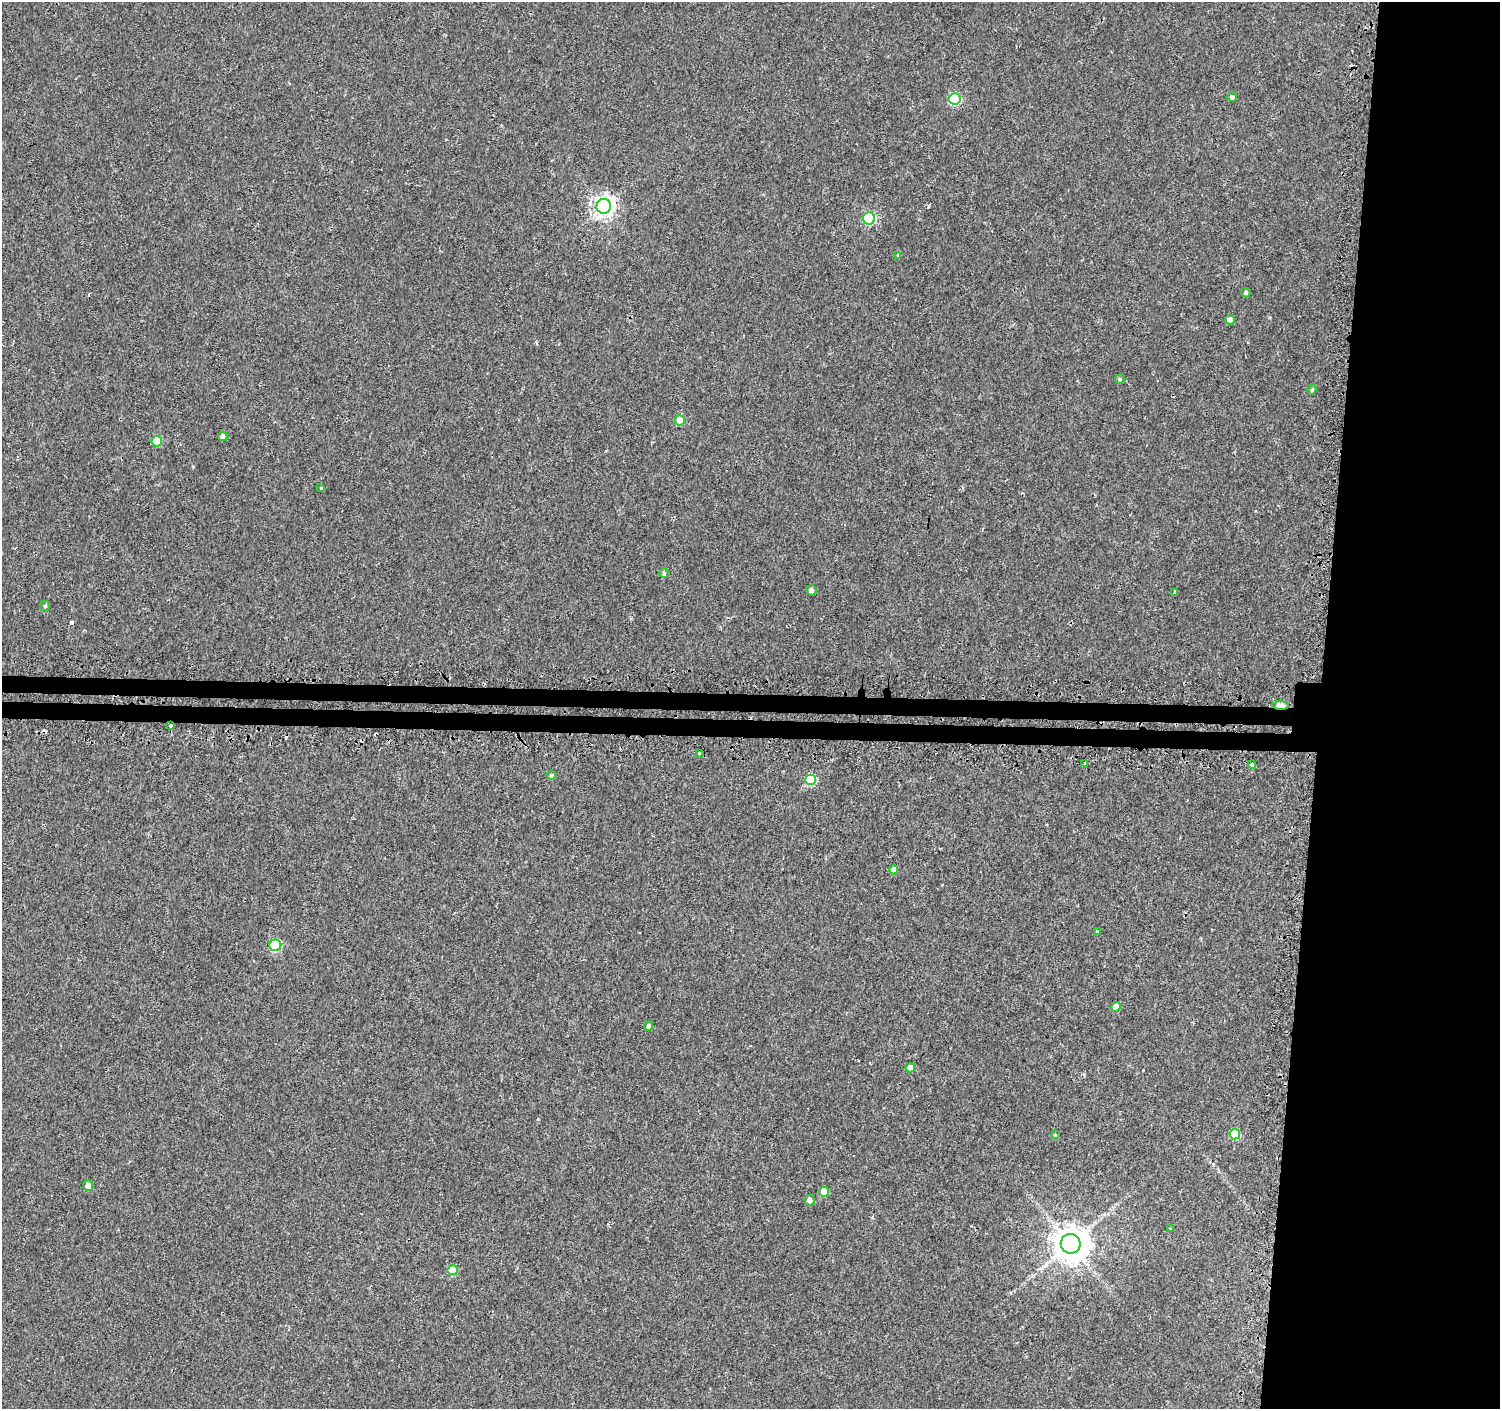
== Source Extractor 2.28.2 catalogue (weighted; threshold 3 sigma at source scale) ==
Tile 6 of 3 x 3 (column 3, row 2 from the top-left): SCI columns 3019-4516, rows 1664-3070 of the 4549 x 4788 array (HDU 1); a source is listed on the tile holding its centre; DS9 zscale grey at full resolution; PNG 1502 x 1411 px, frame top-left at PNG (2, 2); each listed source drawn as its Kron ellipse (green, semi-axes under 4 px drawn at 4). Shown black and unused: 14% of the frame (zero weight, under 2 of 3 exposures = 3% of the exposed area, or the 3 px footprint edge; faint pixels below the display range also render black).
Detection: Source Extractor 2.28.2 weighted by HDU 2 'WHT'; one run over the whole footprint, this tile lists its part. Background 0.0015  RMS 0.0032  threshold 0.0144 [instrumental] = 3 sigma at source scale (4.5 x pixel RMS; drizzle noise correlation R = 1.50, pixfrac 1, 0.0396/0.0396 arcsec/px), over >= 5 px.
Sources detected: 44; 6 cosmic-ray / hot-pixel residue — neither listed nor drawn; the other 38 listed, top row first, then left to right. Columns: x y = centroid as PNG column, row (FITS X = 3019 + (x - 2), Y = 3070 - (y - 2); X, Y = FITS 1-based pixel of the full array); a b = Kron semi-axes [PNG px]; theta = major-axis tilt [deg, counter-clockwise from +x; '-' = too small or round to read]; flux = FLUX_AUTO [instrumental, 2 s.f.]
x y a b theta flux
1232 97 5 4 - 0.86
955 99 6 5 - 24
604 206 7 7 - 190
869 218 6 6 - 37
898 256 3 3 - 1.4
1246 293 5 4 - 0.57
1230 320 5 5 - 1.6
1120 379 5 4 - 0.43
1312 389 5 4 - 0.44
680 420 5 5 - 6.7
223 436 5 4 - 1.6
157 441 5 5 - 10
321 488 4 4 - 0.26
664 573 5 5 - 0.55
811 590 5 5 - 0.98
1174 592 4 2 - 0.45
45 606 5 5 - 0.49
1281 706 7 3 -5 6.8
170 726 3 3 - 0.91
699 753 3 2 - 0.43
1085 763 3 3 - 1.9
1252 764 4 3 - 3.3
551 775 5 4 - 0.65
811 780 5 5 - 15
894 870 4 4 - 3.3
1097 932 4 3 - 0.48
275 945 6 6 - 29
1116 1007 5 4 - 3.3
648 1026 5 4 - 1
910 1068 5 5 - 2.2
1235 1134 5 5 - 15
1055 1135 3 3 - 0.28
88 1185 5 5 - 2
824 1192 5 5 - 5
810 1200 5 5 - 1.7
1170 1229 4 3 - 0.25
1071 1244 10 10 - 780
453 1270 5 5 - 8.4
Overlapping masked pixels (flux is a lower limit): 4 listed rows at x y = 1281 706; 170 726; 1085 763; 1252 764